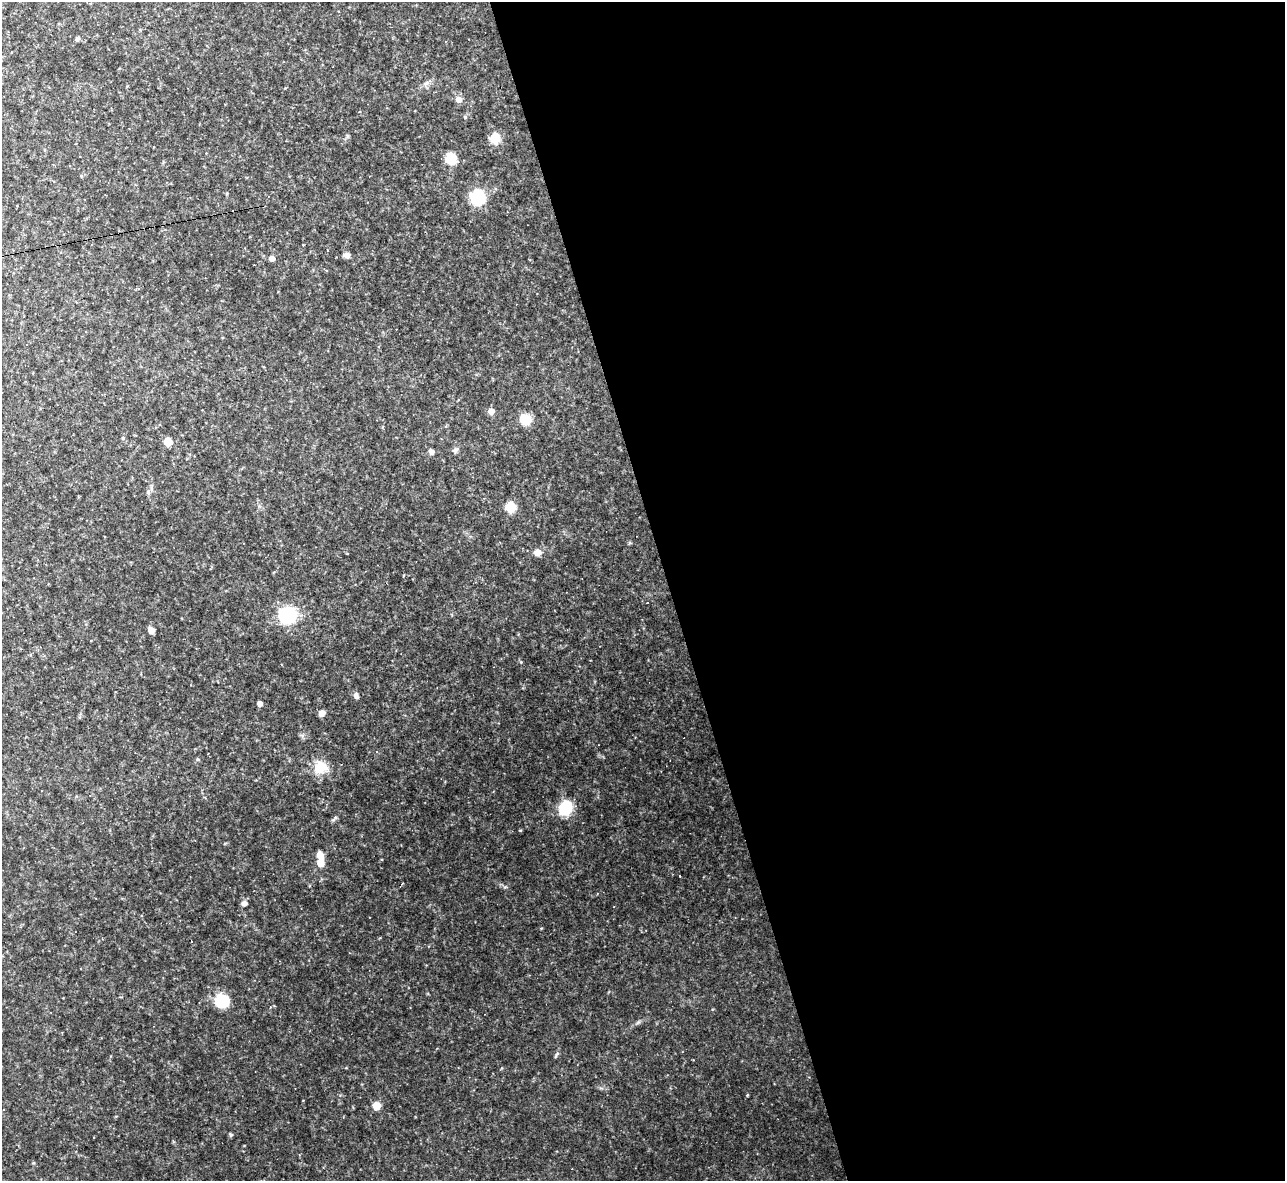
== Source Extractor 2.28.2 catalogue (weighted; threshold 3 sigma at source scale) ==
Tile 8 of 4 x 4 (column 4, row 2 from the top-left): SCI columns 3850-5132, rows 2499-3677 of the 5132 x 5115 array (HDU 1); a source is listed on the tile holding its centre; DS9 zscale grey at full resolution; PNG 1287 x 1183 px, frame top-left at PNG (2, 2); no overlay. Shown black and unused: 48% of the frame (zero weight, under 2 of 3 exposures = <1% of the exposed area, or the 3 px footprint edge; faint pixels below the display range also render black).
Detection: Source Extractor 2.28.2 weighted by HDU 2 'WHT'; one run over the whole footprint, this tile lists its part. Background 0.175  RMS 0.015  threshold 0.0657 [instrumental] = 3 sigma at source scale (4.5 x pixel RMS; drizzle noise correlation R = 1.50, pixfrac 1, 0.05/0.05 arcsec/px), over >= 5 px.
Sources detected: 35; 1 inside a brighter object's white glare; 3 cosmic-ray / hot-pixel residue — not listed; the other 31 listed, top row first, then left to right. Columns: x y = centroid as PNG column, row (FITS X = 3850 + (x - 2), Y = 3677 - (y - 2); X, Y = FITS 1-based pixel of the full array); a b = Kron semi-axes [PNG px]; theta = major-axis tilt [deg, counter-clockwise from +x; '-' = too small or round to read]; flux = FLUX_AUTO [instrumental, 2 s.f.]
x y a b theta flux
77 39 6 4 0 2.2
459 99 7 6 - 7.6
495 138 7 6 - 41
451 158 7 6 - 48
478 197 8 8 - 110
327 250 3 3 - 1.7
347 255 6 5 - 6.4
272 258 5 5 - 6.6
491 411 7 6 - 7.5
525 419 7 7 - 42
167 442 6 5 - 21
455 450 7 4 71 2.5
431 451 6 5 - 5
148 492 5 5 - 2.2
510 507 6 6 - 42
537 552 7 6 - 10
288 615 9 8 - 130
151 630 6 5 - 8.4
40 647 4 3 - 1.1
356 695 8 5 -74 3.7
259 703 4 4 - 6.9
322 713 5 5 - 9.2
320 767 13 11 47 25
565 807 8 7 - 98
320 863 7 6 - 14
244 903 6 6 - 5.2
222 1001 8 7 - 82
747 1095 3 3 - 1.2
376 1106 6 6 - 19
3 1110 2 2 - 1
231 1135 5 3 - 1.6
Unlisted compact peaks at least as high as the median listed source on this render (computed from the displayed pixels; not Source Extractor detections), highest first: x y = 335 818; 556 1055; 521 662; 638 1022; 504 887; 198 759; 33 1163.